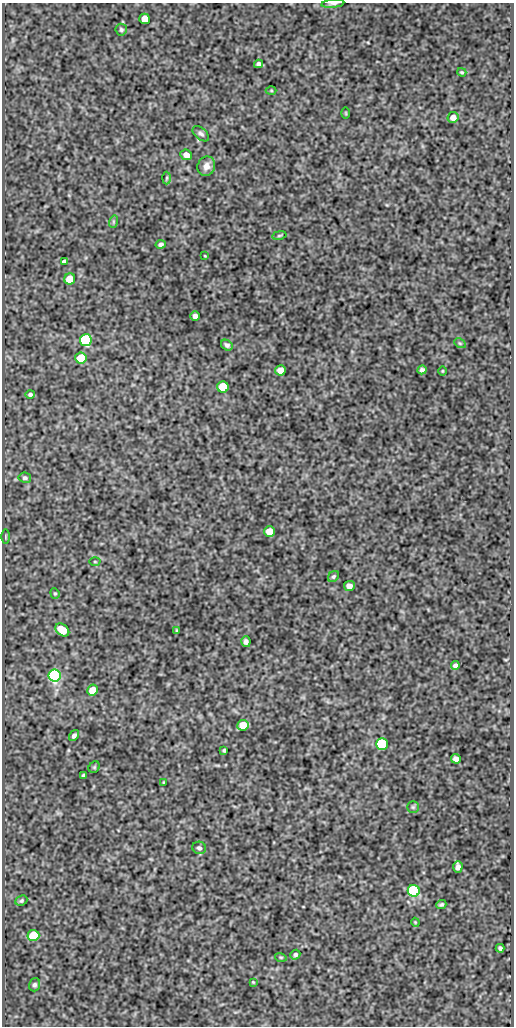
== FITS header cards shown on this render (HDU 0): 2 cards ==
NAXIS1  =                  512
NAXIS2  =                 1024

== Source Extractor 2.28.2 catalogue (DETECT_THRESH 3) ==
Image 512 x 1024 px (HDU 0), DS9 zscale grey, 1 PNG px = 1 image px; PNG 516 x 1028 px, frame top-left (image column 1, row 1024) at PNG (2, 3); each listed source drawn as its Kron ellipse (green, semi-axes under 4 px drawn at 4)
Background 141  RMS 0.53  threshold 1.59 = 3 sigma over >= 5 px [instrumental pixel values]
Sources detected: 62; all 62 listed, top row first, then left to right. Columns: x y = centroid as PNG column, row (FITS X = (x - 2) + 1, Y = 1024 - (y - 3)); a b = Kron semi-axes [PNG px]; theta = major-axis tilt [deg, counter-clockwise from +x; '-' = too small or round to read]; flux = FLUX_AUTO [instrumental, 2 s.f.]
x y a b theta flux
333 4 11 3 7 100
145 19 5 5 - 510
121 30 6 5 - 66
258 64 4 4 - 94
462 72 5 3 - 41
271 90 5 3 - 33
346 113 6 3 -89 32
453 117 5 5 - 240
201 134 10 5 -40 98
186 155 6 5 - 210
206 166 10 8 69 250
167 178 6 4 88 51
113 222 6 4 72 47
279 235 7 3 9 43
161 244 5 4 - 99
205 256 3 2 - 26
64 261 4 4 - 110
70 279 5 5 - 670
195 316 5 4 - 170
86 340 6 6 - 3800
460 343 6 4 -30 48
227 345 6 5 - 100
81 358 5 5 - 1200
280 370 5 5 - 280
422 370 4 4 - 94
442 371 5 3 - 29
223 387 6 5 - 1200
30 394 5 4 - 78
25 478 6 5 - 88
270 531 5 5 - 560
5 537 7 3 90 44
95 562 5 3 - 33
333 576 6 5 - 59
349 586 5 5 - 220
55 593 5 4 - 48
62 630 8 5 -37 930
177 631 4 3 - 46
246 642 5 4 - 120
455 666 5 4 - 110
55 676 6 6 - 8800
92 690 5 5 - 480
243 725 6 5 - 580
74 736 6 4 54 99
382 744 6 6 - 3400
224 750 3 3 - 51
456 759 5 4 - 190
94 767 6 5 - 48
83 775 4 3 - 63
163 782 4 2 - 26
413 807 6 6 - 56
199 848 7 6 - 99
458 867 6 4 88 170
414 891 6 6 - 5000
21 901 6 5 - 64
441 904 5 4 - 66
415 922 4 3 - 31
33 935 6 5 - 1200
500 948 4 4 - 86
295 955 5 4 - 75
281 957 6 3 -18 40
253 982 3 2 - 28
35 985 6 5 - 83
At the frame edge (FLAGS 8, measured only in part): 1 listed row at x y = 333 4